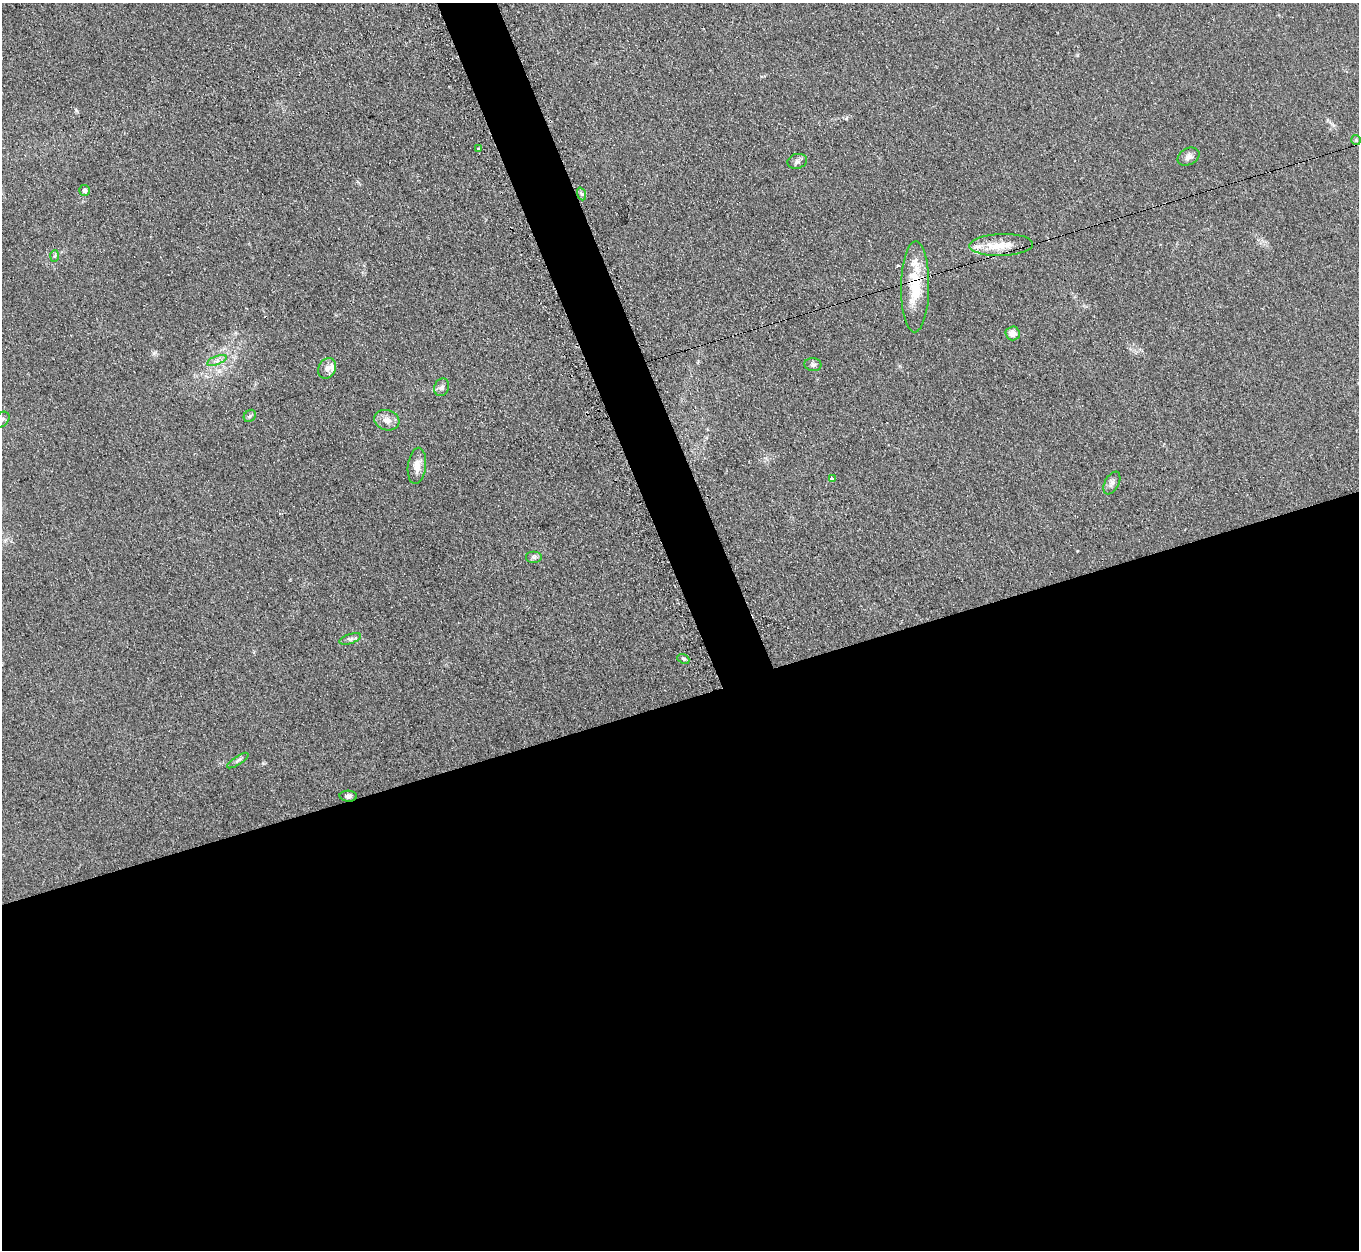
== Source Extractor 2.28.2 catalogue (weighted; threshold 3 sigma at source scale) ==
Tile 15 of 4 x 4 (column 3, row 4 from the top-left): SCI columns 2735-4091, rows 280-1527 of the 5457 x 5421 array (HDU 1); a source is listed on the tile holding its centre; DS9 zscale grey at full resolution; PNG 1361 x 1252 px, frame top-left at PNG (2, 3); each listed source drawn as its Kron ellipse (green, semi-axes under 4 px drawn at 4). Shown black and unused: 47% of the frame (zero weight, under 2 of 3 exposures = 2% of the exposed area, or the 3 px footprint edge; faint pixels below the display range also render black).
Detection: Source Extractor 2.28.2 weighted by HDU 2 'WHT'; one run over the whole footprint, this tile lists its part. Background 0.154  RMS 0.014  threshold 0.0609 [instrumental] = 3 sigma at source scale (4.5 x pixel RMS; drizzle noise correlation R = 1.50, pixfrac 1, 0.05/0.05 arcsec/px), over >= 5 px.
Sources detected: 28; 2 cosmic-ray / hot-pixel residue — neither listed nor drawn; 1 inside a brighter listed object's ellipse — not listed separately; the other 25 listed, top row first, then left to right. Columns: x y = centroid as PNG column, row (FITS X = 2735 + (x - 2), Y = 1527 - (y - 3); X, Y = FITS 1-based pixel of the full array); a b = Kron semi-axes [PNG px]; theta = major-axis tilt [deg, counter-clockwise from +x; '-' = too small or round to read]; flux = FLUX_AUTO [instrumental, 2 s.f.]
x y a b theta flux
1356 140 5 5 - 1.7
478 148 3 2 - 1.3
1188 157 11 8 29 6.4
797 161 10 7 16 4.6
84 190 5 5 - 3.6
582 194 6 4 -70 2.9
1001 245 31 11 2 26
55 256 6 4 87 2.1
915 287 45 14 89 55
1013 333 7 7 - 11
217 361 10 3 21 3.9
813 365 8 6 -7 3.4
327 368 11 8 64 6.9
442 387 9 7 65 4.3
250 416 7 5 46 2.5
2 420 9 6 47 3.8
387 420 13 10 -18 11
417 466 18 9 83 12
832 479 4 3 - 4.3
1112 483 12 7 62 5.7
534 557 8 6 0 3.4
350 639 11 5 18 3.9
683 659 6 4 -22 2
238 760 12 4 34 3.4
348 796 9 5 -2 3.8
Overlapping masked pixels (flux is a lower limit): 1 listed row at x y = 915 287
Isophote crosses this tile's border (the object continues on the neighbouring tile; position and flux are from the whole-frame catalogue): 1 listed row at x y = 2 420